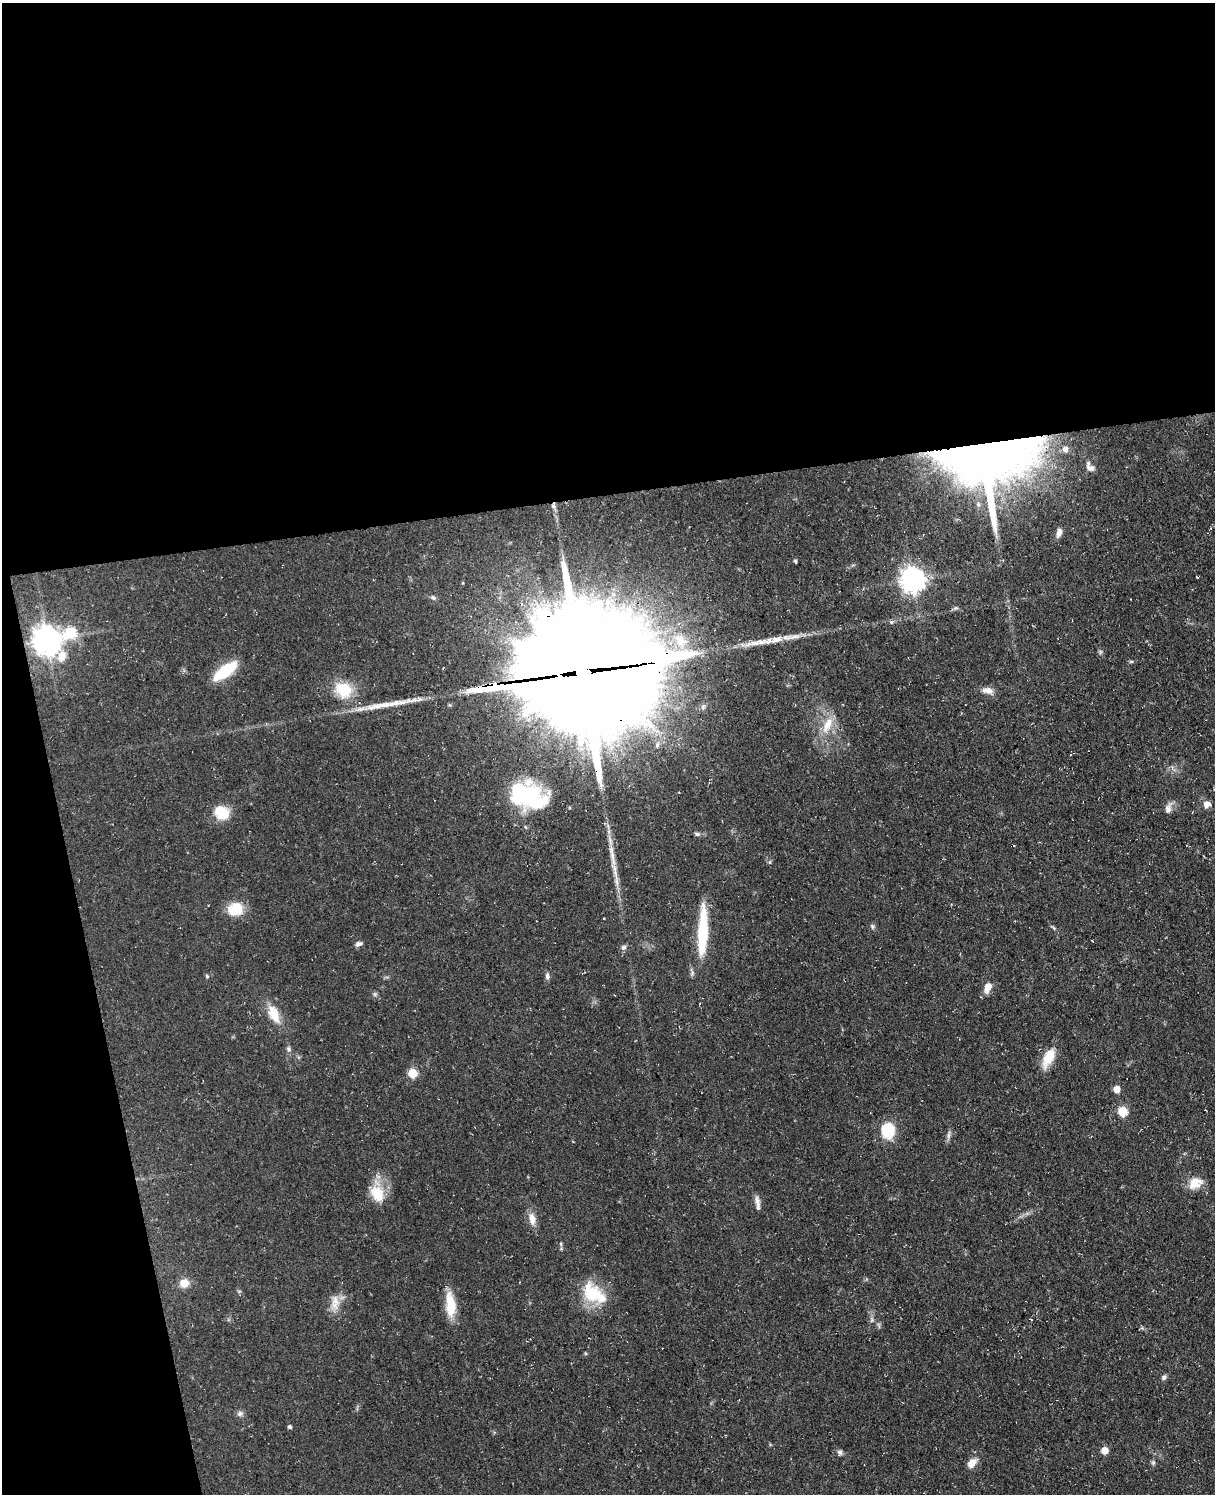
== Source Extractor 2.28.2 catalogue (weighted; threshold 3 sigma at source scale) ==
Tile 1 of 4 x 3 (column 1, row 1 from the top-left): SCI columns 69-1281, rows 3244-4735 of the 4953 x 4872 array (HDU 1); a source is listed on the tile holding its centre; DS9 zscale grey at full resolution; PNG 1217 x 1496 px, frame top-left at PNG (2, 3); no overlay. Shown black and unused: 38% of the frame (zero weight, under 3 of 4 exposures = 4% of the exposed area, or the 3 px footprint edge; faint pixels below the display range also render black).
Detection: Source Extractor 2.28.2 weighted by HDU 2 'WHT'; one run over the whole footprint, this tile lists its part. Background 0.0687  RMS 0.0068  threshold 0.0304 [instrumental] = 3 sigma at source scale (4.5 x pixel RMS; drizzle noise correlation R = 1.50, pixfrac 1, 0.05/0.05 arcsec/px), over >= 5 px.
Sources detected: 76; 2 inside a brighter object's white glare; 2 cosmic-ray / hot-pixel residue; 1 long thin detection or spike segment (spike, bleed or trail) — not listed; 5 inside a brighter listed object's ellipse — not listed separately; the other 66 listed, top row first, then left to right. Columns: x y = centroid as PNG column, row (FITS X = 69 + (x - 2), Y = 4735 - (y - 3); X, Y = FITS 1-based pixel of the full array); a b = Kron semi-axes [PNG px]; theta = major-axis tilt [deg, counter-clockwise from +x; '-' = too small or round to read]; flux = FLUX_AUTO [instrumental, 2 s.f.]
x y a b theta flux
1065 449 7 6 - 3.4
985 457 63 48 2 820
1090 468 11 8 -15 3.3
1059 533 13 6 75 3.2
795 561 5 3 - 0.84
1197 577 3 2 - 0.42
913 580 8 8 - 630
463 583 4 3 - 0.51
433 598 7 6 - 1.7
955 608 6 5 - 1.3
891 622 5 4 - 1.7
70 632 7 6 - 42
47 640 10 8 -55 920
1100 652 6 5 - 1.2
1131 662 6 4 0 0.88
225 671 20 8 36 40
582 672 47 42 -4 24000
344 690 19 17 -36 21
987 690 16 9 -8 4.9
380 706 53 8 10 17
827 724 25 11 65 13
657 745 9 6 90 2.2
1214 789 6 3 -70 0.97
529 795 43 25 19 51
1207 804 9 7 42 4.1
1168 809 11 8 -87 3.6
222 813 13 11 -33 22
697 834 8 5 -10 1.5
770 862 6 4 -90 0.92
614 868 40 7 -80 12
235 909 17 14 7 17
872 926 7 5 84 1.3
1054 928 6 4 -69 0.88
702 931 55 10 87 39
358 944 9 6 14 2.2
623 947 8 6 22 2.1
207 976 5 4 - 0.92
547 976 10 5 -90 1.9
988 987 9 6 71 8.5
375 994 6 6 - 1.2
274 1014 24 12 -66 13
289 1049 7 5 -24 1.4
1048 1058 25 11 64 14
412 1073 5 5 - 30
1117 1089 5 5 - 8.5
1122 1112 6 5 - 29
888 1131 13 11 83 27
949 1135 13 4 84 2.2
1195 1183 19 14 28 10
377 1194 24 17 -60 16
757 1201 16 6 -75 3.7
532 1219 17 9 -81 6.3
561 1244 6 3 -72 0.8
184 1283 9 8 - 8.5
592 1294 34 21 -25 29
335 1302 23 11 87 8.7
451 1305 30 11 -85 17
872 1320 7 4 89 1.3
585 1353 5 4 - 0.81
1164 1377 7 6 - 1.8
240 1414 9 7 17 2.2
290 1427 4 4 - 1.5
1105 1450 5 5 - 10
840 1452 8 6 -76 1.7
972 1463 13 8 49 6.6
1153 1463 6 5 - 1.3
Overlapping masked pixels (flux is a lower limit): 2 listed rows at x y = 985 457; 582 672
Isophote crosses this tile's border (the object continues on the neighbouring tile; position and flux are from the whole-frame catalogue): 1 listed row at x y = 1214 789